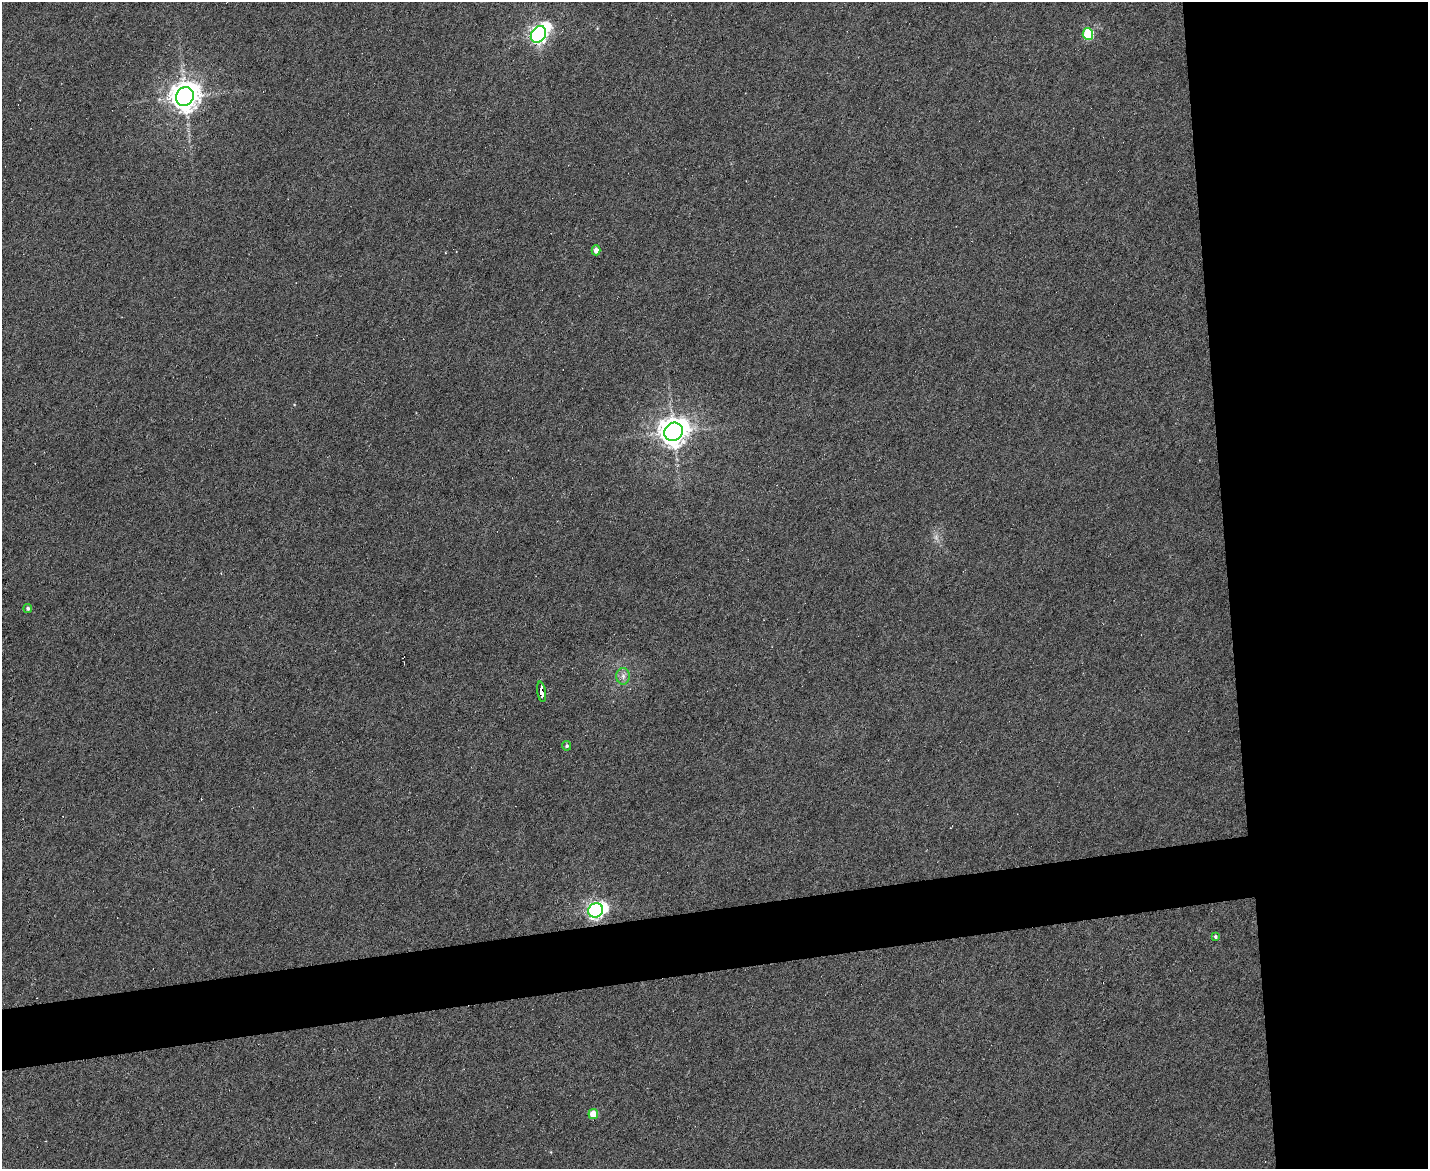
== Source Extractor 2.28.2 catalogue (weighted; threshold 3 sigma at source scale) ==
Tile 6 of 3 x 4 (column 3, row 2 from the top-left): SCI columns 3092-4517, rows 2337-3503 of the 4649 x 4671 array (HDU 1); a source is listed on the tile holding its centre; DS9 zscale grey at full resolution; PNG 1430 x 1171 px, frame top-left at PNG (2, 2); each listed source drawn as its Kron ellipse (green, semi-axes under 4 px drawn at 4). Shown black and unused: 19% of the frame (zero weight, under 4 of 8 exposures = <1% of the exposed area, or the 3 px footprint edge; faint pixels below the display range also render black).
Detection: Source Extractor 2.28.2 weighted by HDU 2 'WHT'; one run over the whole footprint, this tile lists its part. Background 0.00302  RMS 0.004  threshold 0.0164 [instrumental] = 3 sigma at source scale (4.09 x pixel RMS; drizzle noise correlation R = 1.36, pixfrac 0.8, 0.05/0.05 arcsec/px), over >= 5 px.
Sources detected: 12; all 12 listed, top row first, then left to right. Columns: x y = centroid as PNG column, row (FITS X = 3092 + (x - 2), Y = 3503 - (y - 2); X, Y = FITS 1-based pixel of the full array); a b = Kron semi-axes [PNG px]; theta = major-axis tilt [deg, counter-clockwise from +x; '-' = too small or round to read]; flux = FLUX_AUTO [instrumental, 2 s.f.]
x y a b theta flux
538 34 9 7 52 150
1088 34 6 5 - 22
185 97 9 8 - 520
596 250 5 4 - 2.2
673 432 10 8 39 520
28 608 4 4 - 0.75
623 676 8 6 -90 1.6
541 692 10 4 -80 8.8
567 746 5 4 - 0.58
596 910 8 7 - 140
1215 937 4 3 - 0.52
593 1114 5 5 - 7.2
Overlapping masked pixels (flux is a lower limit): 1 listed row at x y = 541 692